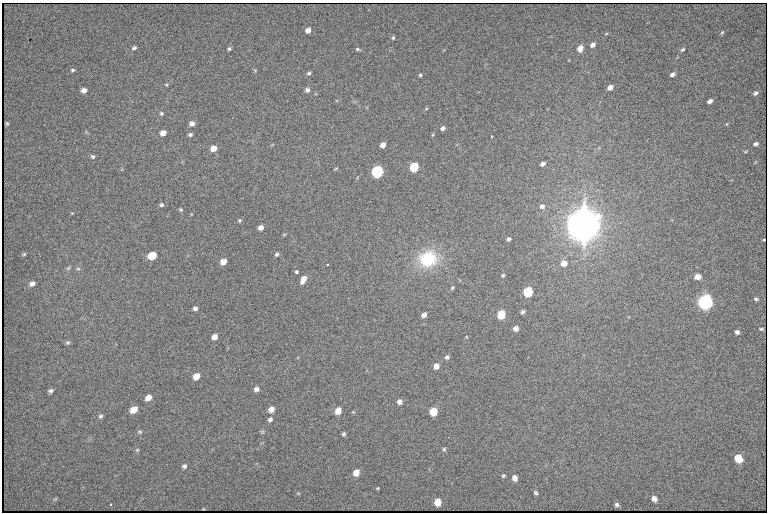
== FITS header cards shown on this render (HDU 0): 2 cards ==
NAXIS1  =                  765 /fastest changing axis
NAXIS2  =                  510 /next to fastest changing axis

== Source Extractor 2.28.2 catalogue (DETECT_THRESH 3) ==
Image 765 x 510 px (HDU 0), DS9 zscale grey, 1 PNG px = 1 image px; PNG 769 x 514 px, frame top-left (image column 1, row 510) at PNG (2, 3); no overlay
Background 1460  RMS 23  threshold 69.2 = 3 sigma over >= 5 px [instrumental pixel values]
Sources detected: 105; all 105 listed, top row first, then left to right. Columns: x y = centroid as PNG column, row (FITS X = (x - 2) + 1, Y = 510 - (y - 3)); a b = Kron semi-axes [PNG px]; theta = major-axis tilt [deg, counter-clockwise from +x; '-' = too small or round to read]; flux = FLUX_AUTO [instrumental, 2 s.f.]
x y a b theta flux
308 30 5 4 - 9.6e+03
722 32 5 3 - 2.0e+03
606 34 4 3 - 1.3e+03
393 38 5 4 - 2.2e+03
593 45 5 4 - 6.6e+03
134 48 5 4 - 3.4e+03
580 48 6 5 - 1.4e+04
229 49 4 4 - 2.5e+03
357 49 5 4 - 2.4e+03
682 50 6 4 40 2.6e+03
73 70 5 4 - 2.4e+03
309 73 5 4 - 2.8e+03
672 74 5 4 - 4.7e+03
420 75 4 4 - 2.3e+03
166 84 5 3 - 1.5e+03
610 87 5 4 - 1.0e+04
84 90 5 4 - 7.3e+03
307 90 5 5 - 5.0e+03
755 93 6 4 31 4.4e+03
710 101 5 4 - 7.2e+03
426 109 5 3 - 1.4e+03
161 113 6 5 - 2.5e+03
7 123 3 2 - 1.6e+03
192 124 6 5 - 6.7e+03
727 124 5 3 - 1.4e+03
443 128 4 4 - 4.8e+03
163 133 5 5 - 1.1e+04
190 135 5 4 - 3.1e+03
491 137 3 3 - 2.9e+03
756 144 4 3 - 4.7e+03
383 145 5 4 - 1.2e+04
213 148 5 5 - 1.4e+04
93 157 6 4 -42 2.8e+03
542 164 5 4 - 6.1e+03
414 167 6 5 - 9.4e+04
336 168 6 2 19 1.4e+03
377 172 6 5 - 2.7e+05
161 205 5 5 - 2.9e+03
542 206 6 6 - 6.0e+03
181 209 5 5 - 2.0e+03
72 213 4 3 - 1.2e+03
239 220 5 4 - 2.1e+03
584 222 18 10 88 6.1e+06
261 227 5 4 - 8.2e+03
284 234 5 3 - 1.4e+03
509 239 5 4 - 3.4e+03
764 240 2 2 - 1.3e+03
24 254 6 5 - 2.3e+03
277 254 5 4 - 2.8e+03
152 255 6 5 - 4.2e+04
428 259 20 18 17 8.0e+04
223 262 5 5 - 1.3e+04
564 263 6 6 - 1.4e+04
327 264 3 2 - 1.7e+03
68 268 7 4 44 2.3e+03
78 268 6 4 0 2.2e+03
296 272 3 3 - 6.1e+03
503 275 6 4 73 2.2e+03
697 277 5 4 - 1.3e+04
303 279 8 5 63 1.2e+04
32 284 7 6 - 6.3e+03
452 288 6 4 74 2.1e+03
528 292 6 5 - 1.0e+05
756 299 5 4 - 2.8e+03
705 302 6 6 - 6.6e+05
195 308 4 4 - 4.7e+03
523 312 4 4 - 3.5e+03
424 315 5 4 - 8.2e+03
501 315 6 5 - 6.5e+04
516 328 5 4 - 9.6e+03
761 329 4 3 - 2.0e+03
737 332 4 4 - 4.5e+03
214 337 6 5 - 1.1e+04
68 342 6 6 - 2.8e+03
447 357 6 5 - 3.8e+03
436 366 5 5 - 1.1e+04
196 376 6 5 - 1.8e+04
256 389 6 5 - 6.2e+03
51 391 6 5 - 3.9e+03
148 398 6 5 - 1.1e+04
400 402 5 5 - 6.6e+03
134 409 6 5 - 2.0e+04
271 409 6 5 - 1.1e+04
338 411 6 5 - 1.7e+04
433 411 6 5 - 4.1e+04
353 412 4 4 - 1.4e+03
101 416 6 6 - 3.5e+03
270 419 6 5 - 4.1e+03
140 432 7 5 0 2.6e+03
344 434 4 3 - 2.6e+03
444 449 5 5 - 2.2e+03
137 450 6 4 45 1.8e+03
738 458 6 5 - 4.2e+04
184 466 5 5 - 3.7e+03
356 472 6 5 - 1.5e+04
503 476 5 4 - 2.3e+03
515 478 6 5 - 9.3e+03
378 488 4 3 - 1.5e+03
298 493 6 3 -19 1.5e+03
535 493 5 4 - 3.1e+03
55 499 7 3 37 1.8e+03
654 499 6 5 - 9.0e+03
437 502 6 5 - 2.3e+04
110 505 3 2 - 1.7e+03
617 505 5 4 - 3.6e+03